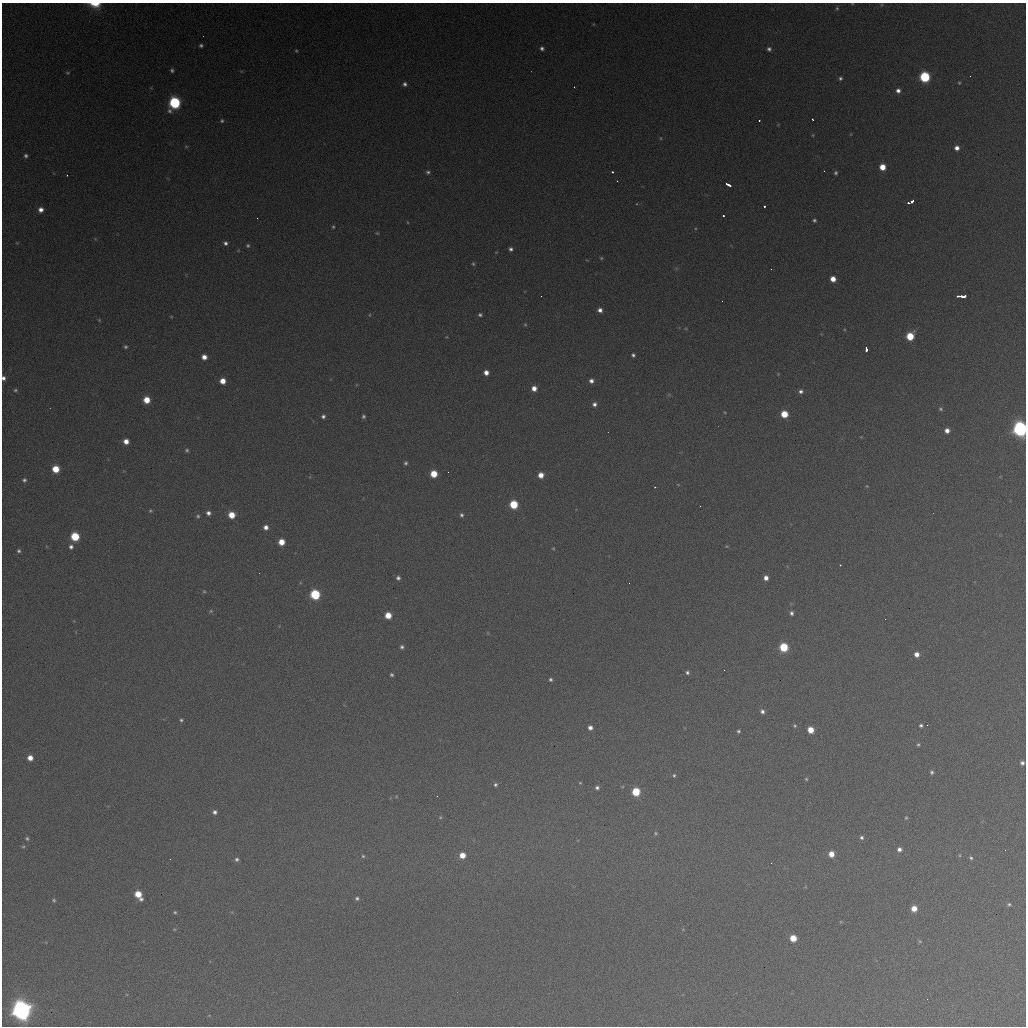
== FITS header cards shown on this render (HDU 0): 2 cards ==
NAXIS1  =                 1024 / length of data axis 1
NAXIS2  =                 1024 / length of data axis 2

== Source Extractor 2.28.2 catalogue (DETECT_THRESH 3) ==
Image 1024 x 1024 px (HDU 0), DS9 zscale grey, 1 PNG px = 1 image px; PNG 1028 x 1028 px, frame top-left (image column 1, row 1024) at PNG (2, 3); no overlay
Background 372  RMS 16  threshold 47.7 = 3 sigma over >= 5 px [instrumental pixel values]
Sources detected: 163; all 163 listed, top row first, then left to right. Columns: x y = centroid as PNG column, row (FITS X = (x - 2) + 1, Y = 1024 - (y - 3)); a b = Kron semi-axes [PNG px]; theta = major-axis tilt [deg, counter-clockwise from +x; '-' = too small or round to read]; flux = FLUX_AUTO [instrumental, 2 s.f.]
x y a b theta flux
95 4 11 6 -7 1.8e+04
852 4 4 3 - 8.3e+02
837 8 5 4 - 1.3e+03
593 24 5 3 - 9.8e+02
201 45 5 4 - 2.2e+03
542 48 5 4 - 3.0e+03
769 49 4 4 - 2.8e+03
296 51 4 3 - 1.3e+03
172 70 4 4 - 2.1e+03
67 73 5 4 - 1.2e+03
925 77 6 6 - 9.9e+04
840 78 4 4 - 2.3e+03
959 83 5 4 - 1.1e+03
405 84 5 5 - 3.1e+03
574 87 2 2 - 6.8e+02
898 91 5 5 - 4.7e+03
175 103 7 6 - 1.5e+05
813 119 3 2 - 1.1e+03
222 121 5 4 - 1.8e+03
759 121 3 2 - 3.9e+03
813 135 4 3 - 9.1e+02
661 138 5 3 - 1.0e+03
186 146 6 4 -1 1.2e+03
957 148 5 5 - 6.1e+03
26 156 5 4 - 2.4e+03
882 167 5 5 - 1.6e+04
428 172 5 4 - 2.4e+03
612 172 3 2 - 2.1e+03
836 173 5 4 - 2.1e+03
67 175 2 2 - 7.2e+02
617 181 3 2 - 7.3e+02
729 185 6 3 -28 7.2e+03
911 202 7 3 26 7.8e+03
764 206 3 3 - 1.9e+03
41 210 5 5 - 6.2e+03
723 216 3 2 - 1.4e+03
257 218 2 2 - 5.9e+02
814 220 4 3 - 2.0e+03
407 222 5 3 - 8.5e+02
333 227 4 3 - 1.4e+03
377 233 4 4 - 1.2e+03
225 243 5 5 - 3.3e+03
248 246 5 5 - 1.8e+03
511 249 5 5 - 3.1e+03
601 258 4 4 - 1.3e+03
473 264 5 4 - 1.7e+03
833 279 5 5 - 1.1e+04
541 296 2 2 - 7.3e+02
961 296 8 3 -2 1.7e+04
600 310 5 4 - 5.1e+03
369 315 5 3 - 9.8e+02
480 315 5 4 - 2.2e+03
171 316 5 3 - 8.5e+02
99 320 5 4 - 1.2e+03
525 324 5 4 - 1.4e+03
686 329 5 3 - 9.8e+02
910 336 6 5 - 3.3e+04
125 347 4 4 - 1.8e+03
866 349 4 3 - 5.6e+03
633 355 4 4 - 2.4e+03
204 357 5 5 - 8.0e+03
486 372 5 4 - 7.1e+03
778 374 4 4 - 8.5e+02
3 378 5 4 - 3.8e+03
223 381 5 5 - 1.2e+04
591 381 5 5 - 4.7e+03
534 388 5 5 - 8.4e+03
15 390 5 4 - 1.6e+03
801 391 5 5 - 3.4e+03
147 400 5 5 - 1.9e+04
594 404 6 5 - 4.0e+03
940 409 5 5 - 1.8e+03
725 412 5 3 - 8.9e+02
784 414 5 5 - 2.3e+04
323 416 5 4 - 2.9e+03
363 416 4 4 - 1.9e+03
1020 429 7 6 - 4.2e+05
947 430 5 5 - 6.6e+03
126 441 5 5 - 9.0e+03
187 450 5 4 - 1.9e+03
406 463 4 4 - 2.1e+03
56 469 5 5 - 2.5e+04
434 474 5 5 - 2.3e+04
541 475 5 5 - 1.0e+04
24 480 6 5 - 2.4e+03
678 484 5 3 - 7.9e+02
867 486 4 4 - 8.2e+02
655 487 3 2 - 1.1e+03
514 504 6 5 - 4.4e+04
150 511 5 4 - 1.5e+03
208 513 5 4 - 4.0e+03
231 515 5 5 - 1.9e+04
461 515 5 5 - 2.5e+03
198 516 5 5 - 1.8e+03
266 527 5 5 - 5.6e+03
75 536 6 5 - 4.8e+04
281 542 5 5 - 1.6e+04
71 547 6 5 - 3.6e+03
553 548 4 3 - 9.9e+02
19 551 4 4 - 2.0e+03
840 565 3 3 - 1.1e+03
398 578 5 5 - 3.0e+03
766 578 4 4 - 6.2e+03
629 583 2 2 - 4.5e+02
204 591 4 4 - 1.2e+03
315 594 6 6 - 8.2e+04
211 611 5 4 - 1.4e+03
791 613 5 4 - 2.9e+03
388 615 5 5 - 1.8e+04
885 619 2 2 - 2.1e+03
402 647 5 4 - 2.6e+03
784 647 6 5 - 4.9e+04
917 654 5 5 - 7.2e+03
724 670 2 2 - 8.9e+02
687 672 5 4 - 2.5e+03
391 675 4 3 - 1.9e+03
550 679 5 5 - 2.3e+03
762 711 5 5 - 3.4e+03
181 720 5 5 - 1.8e+03
921 725 4 4 - 2.2e+03
927 725 2 2 - 5.2e+02
795 726 4 4 - 1.5e+03
590 728 4 4 - 5.0e+03
811 730 5 5 - 1.7e+04
738 731 4 3 - 1.8e+03
918 744 4 4 - 1.6e+03
30 758 5 5 - 9.4e+03
1022 763 4 4 - 3.3e+03
932 772 5 4 - 2.2e+03
674 775 4 4 - 1.6e+03
806 779 4 4 - 1.2e+03
580 783 3 3 - 9.4e+02
495 785 5 5 - 2.3e+03
597 788 4 4 - 2.7e+03
636 792 6 5 - 4.1e+04
396 797 5 3 - 1.0e+03
215 812 5 4 - 3.4e+03
440 817 5 4 - 1.3e+03
906 818 5 4 - 1.3e+03
656 833 5 4 - 1.4e+03
861 837 5 5 - 2.5e+03
27 838 5 4 - 2.0e+03
23 846 6 5 - 1.6e+03
899 849 5 5 - 4.5e+03
1005 850 2 2 - 4.6e+02
831 854 5 5 - 1.2e+04
462 855 5 5 - 1.4e+04
960 855 5 3 - 1.1e+03
363 856 4 4 - 1.5e+03
971 858 6 5 - 2.1e+03
237 859 5 5 - 2.6e+03
771 863 2 2 - 5.1e+02
138 895 8 5 -57 2.3e+04
357 898 5 5 - 2.2e+03
54 900 5 5 - 1.6e+03
1009 904 4 4 - 1.7e+03
914 908 5 5 - 1.3e+04
175 912 4 4 - 1.5e+03
174 929 4 3 - 9.9e+02
793 938 5 5 - 2.3e+04
920 941 5 4 - 1.4e+03
927 999 2 2 - 5.5e+02
21 1010 7 7 - 1.1e+06
At the frame edge (FLAGS 8, measured only in part): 4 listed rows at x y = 95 4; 852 4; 3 378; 1020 429